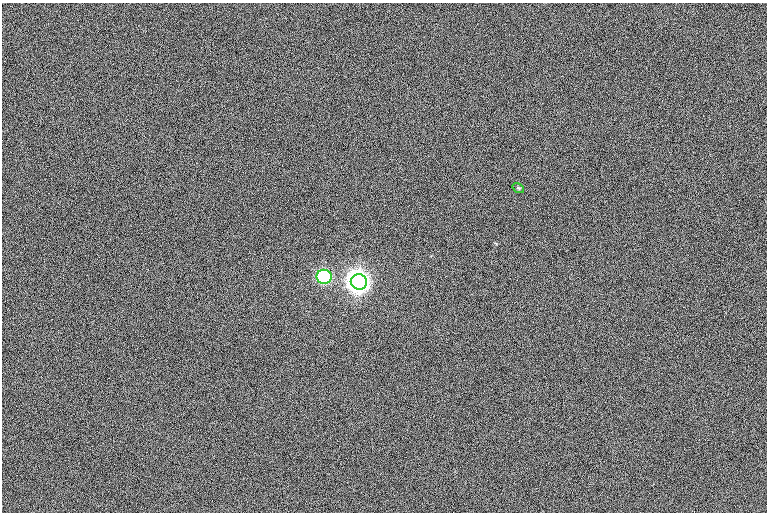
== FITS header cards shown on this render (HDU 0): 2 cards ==
NAXIS1  =                 765  / length of data axis 1
NAXIS2  =                 510  / length of data axis 2

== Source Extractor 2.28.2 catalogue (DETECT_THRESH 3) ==
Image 765 x 510 px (HDU 0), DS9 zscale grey, 1 PNG px = 1 image px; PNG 769 x 514 px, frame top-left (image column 1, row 510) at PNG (2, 3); each listed source drawn as its Kron ellipse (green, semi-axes under 4 px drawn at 4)
Background 3.1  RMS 12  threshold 37.1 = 3 sigma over >= 5 px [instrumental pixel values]
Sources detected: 3; all 3 listed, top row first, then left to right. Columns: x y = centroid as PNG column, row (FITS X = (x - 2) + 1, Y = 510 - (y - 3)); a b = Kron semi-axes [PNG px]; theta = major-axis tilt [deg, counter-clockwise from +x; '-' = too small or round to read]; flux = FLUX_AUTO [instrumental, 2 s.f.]
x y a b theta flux
518 188 6 4 -34 1.0e+03
324 277 7 7 - 2.3e+05
359 282 8 7 - 1.4e+06